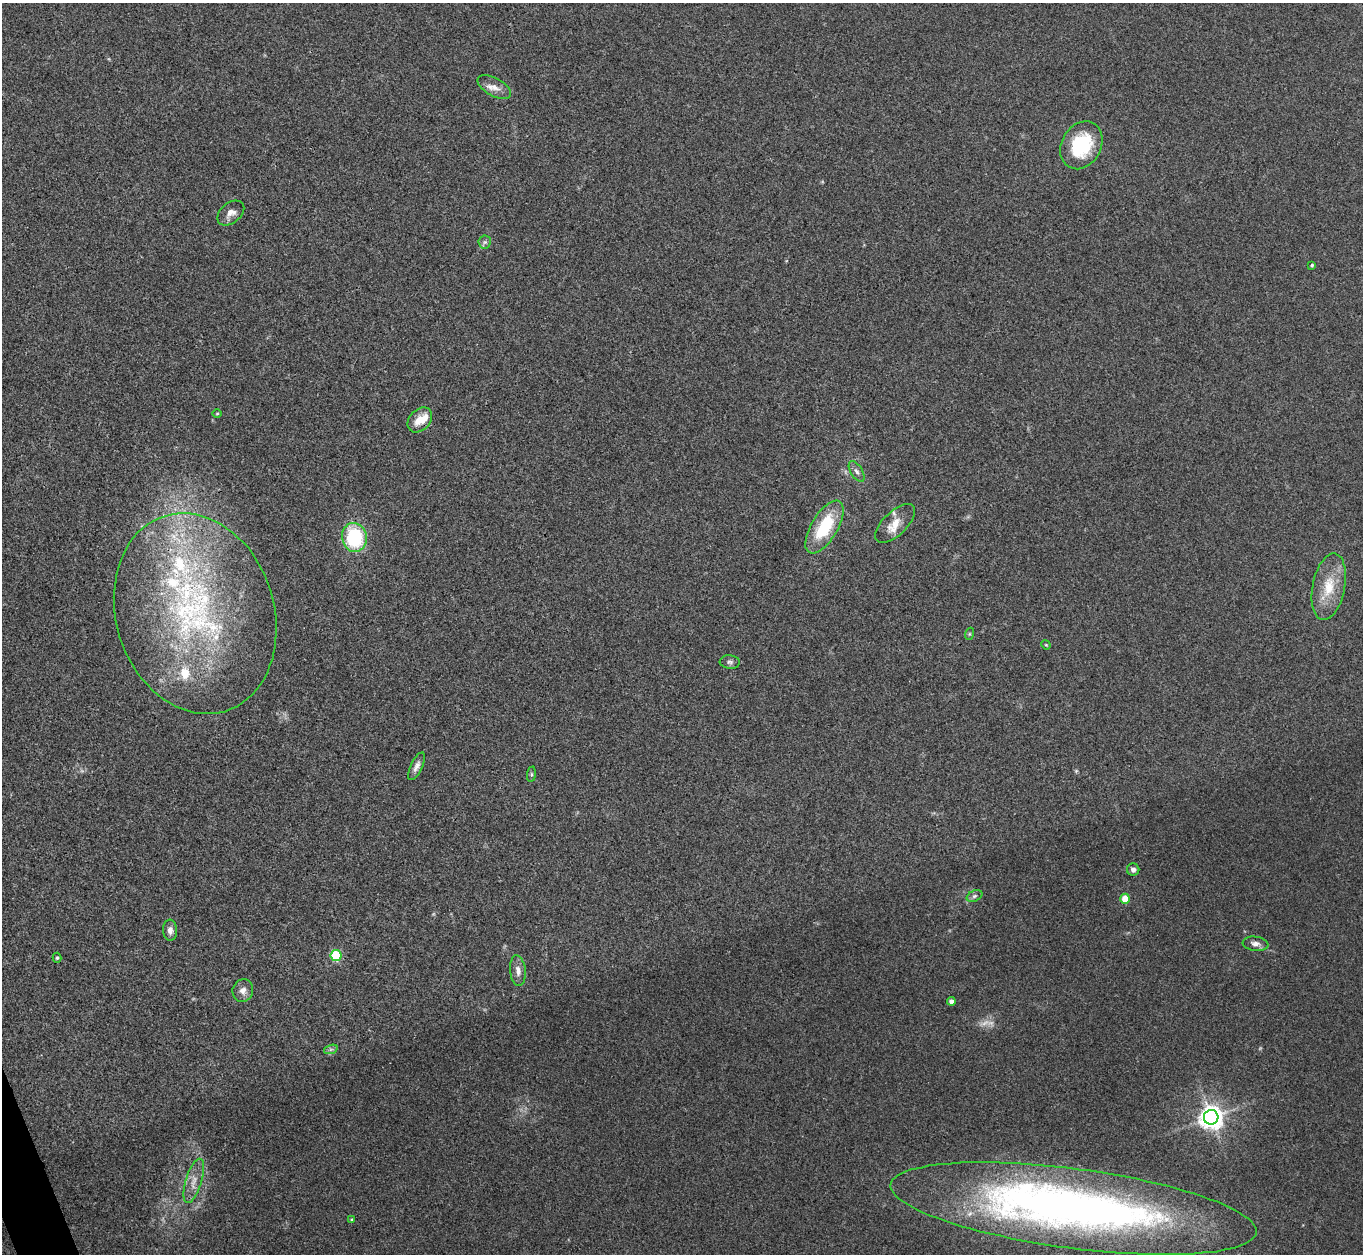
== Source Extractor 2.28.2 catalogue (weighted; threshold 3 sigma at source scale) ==
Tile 7 of 4 x 4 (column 3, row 2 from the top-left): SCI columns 2723-4083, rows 2651-3902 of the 5443 x 5430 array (HDU 1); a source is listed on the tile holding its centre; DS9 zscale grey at full resolution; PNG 1365 x 1256 px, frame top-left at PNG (2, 3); each listed source drawn as its Kron ellipse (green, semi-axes under 4 px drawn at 4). Shown black and unused: <1% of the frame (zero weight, under 3 of 4 exposures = <1% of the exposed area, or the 3 px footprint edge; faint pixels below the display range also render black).
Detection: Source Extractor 2.28.2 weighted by HDU 2 'WHT'; one run over the whole footprint, this tile lists its part. Background 0.0468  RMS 0.005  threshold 0.0226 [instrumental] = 3 sigma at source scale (4.5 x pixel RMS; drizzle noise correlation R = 1.50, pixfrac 1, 0.05/0.05 arcsec/px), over >= 5 px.
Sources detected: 44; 2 too faint to see at this stretch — neither listed nor drawn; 9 inside a brighter listed object's ellipse — not listed separately; the other 33 listed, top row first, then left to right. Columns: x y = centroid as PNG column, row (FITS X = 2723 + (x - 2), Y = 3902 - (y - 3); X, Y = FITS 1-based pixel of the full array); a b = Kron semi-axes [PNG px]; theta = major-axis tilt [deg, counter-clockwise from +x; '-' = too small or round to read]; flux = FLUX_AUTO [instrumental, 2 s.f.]
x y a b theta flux
494 87 18 9 -29 4.4
1081 145 25 19 61 30
231 213 15 10 39 4
485 242 6 6 - 1.1
1312 265 3 3 - 0.72
217 414 5 3 - 0.41
420 420 14 10 46 6.6
857 471 11 6 -58 1.9
895 523 25 12 44 7.5
824 527 30 13 59 28
354 537 14 12 -78 36
1329 587 34 16 79 15
195 614 102 79 -73 170
969 634 6 4 71 0.67
1046 645 5 4 - 0.49
730 662 10 7 -5 1.5
417 766 15 6 64 2.6
531 774 8 4 83 0.79
1133 870 6 6 - 1.8
974 896 8 5 27 1.3
1125 899 5 4 - 12
170 930 10 7 -88 2.6
1255 944 13 7 -7 2.5
336 956 5 5 - 39
57 958 5 4 - 0.76
518 971 15 8 -84 3.3
243 991 11 10 - 3.1
951 1001 4 4 - 2.5
331 1049 7 4 18 1
1211 1117 7 7 - 490
194 1181 23 8 72 5.8
1073 1209 184 40 -7 390
352 1219 4 3 - 0.53